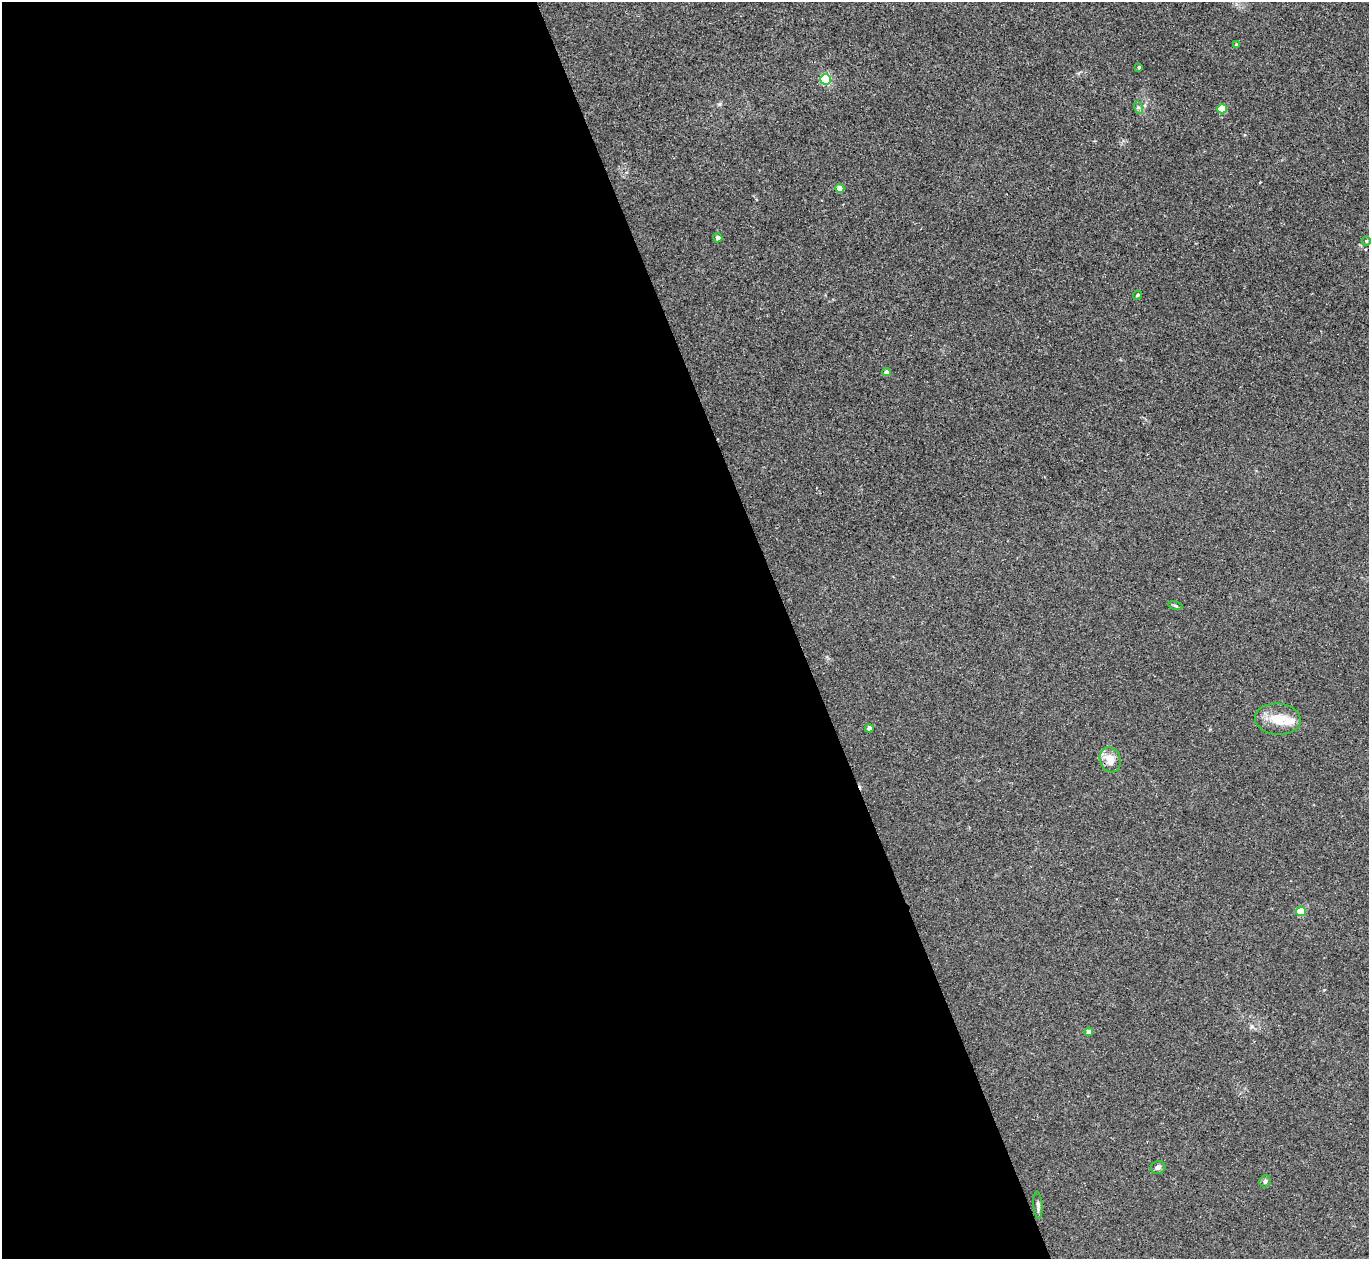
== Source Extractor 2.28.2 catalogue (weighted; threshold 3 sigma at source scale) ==
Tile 9 of 4 x 4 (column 1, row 3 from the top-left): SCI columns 42-1408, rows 1439-2695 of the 5537 x 5514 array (HDU 1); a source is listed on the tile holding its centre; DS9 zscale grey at full resolution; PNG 1371 x 1261 px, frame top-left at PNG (2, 2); each listed source drawn as its Kron ellipse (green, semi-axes under 4 px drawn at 4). Shown black and unused: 58% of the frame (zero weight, under 2 of 3 exposures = <1% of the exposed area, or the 3 px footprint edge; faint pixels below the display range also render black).
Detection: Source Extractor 2.28.2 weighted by HDU 2 'WHT'; one run over the whole footprint, this tile lists its part. Background 0.0467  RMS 0.0074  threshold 0.0332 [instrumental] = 3 sigma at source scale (4.5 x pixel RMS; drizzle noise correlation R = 1.50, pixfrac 1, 0.05/0.05 arcsec/px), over >= 5 px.
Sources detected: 20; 1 inside a brighter listed object's ellipse — not listed separately; the other 19 listed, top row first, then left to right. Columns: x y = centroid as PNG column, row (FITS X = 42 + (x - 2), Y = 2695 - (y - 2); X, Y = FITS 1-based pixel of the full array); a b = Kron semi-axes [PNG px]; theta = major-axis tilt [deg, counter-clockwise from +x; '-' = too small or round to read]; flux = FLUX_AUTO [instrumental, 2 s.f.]
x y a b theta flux
1236 45 3 3 - 1
1139 67 3 3 - 1.3
825 79 5 5 - 68
1138 107 6 4 -71 1.2
1222 109 5 4 - 19
840 188 4 4 - 9.5
718 238 4 4 - 2.5
1366 241 5 4 - 0.86
1137 295 4 3 - 1
886 372 4 4 - 4.3
1175 606 7 3 -9 1.1
1278 719 23 15 -5 15
869 728 4 4 - 3.5
1110 760 13 10 -72 10
1301 911 5 4 - 26
1089 1032 4 4 - 4.7
1158 1167 7 6 - 2.3
1265 1181 6 5 - 1.8
1038 1205 13 4 -87 2.3